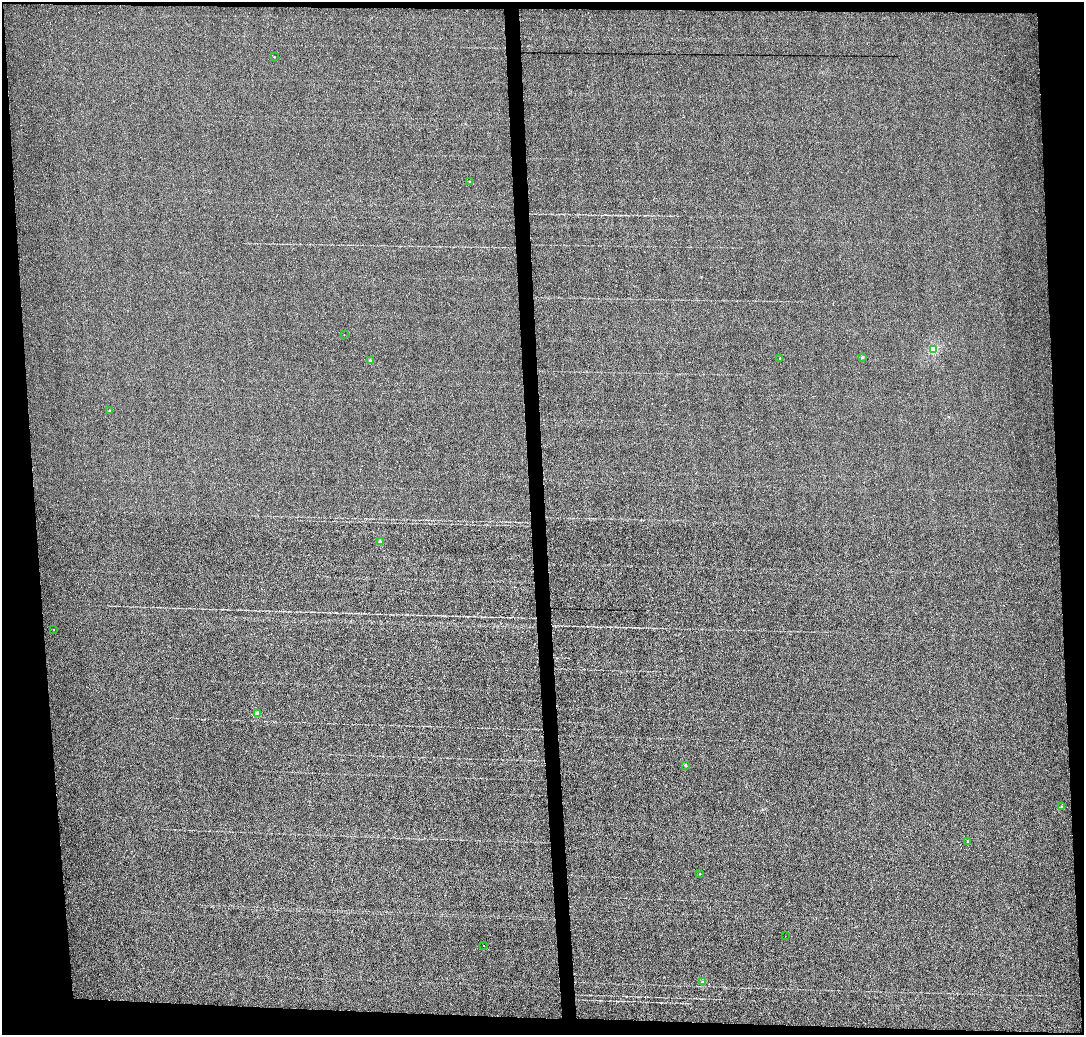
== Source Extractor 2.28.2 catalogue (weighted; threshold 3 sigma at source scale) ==
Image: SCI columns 1-4325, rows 84-4214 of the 4325 x 4301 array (HDU 1 of 3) = the unmasked area's bounding box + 8 px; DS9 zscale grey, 4 x 4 block average (1 PNG px = mean of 4 x 4 image px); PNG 1086 x 1037 px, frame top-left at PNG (2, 2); each listed source drawn as its Kron ellipse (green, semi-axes under 4 px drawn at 4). Shown black and unused: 9% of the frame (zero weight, under 3 of 4 exposures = <1% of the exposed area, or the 3 px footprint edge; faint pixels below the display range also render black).
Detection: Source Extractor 2.28.2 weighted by HDU 2 'WHT'. Background 0.00223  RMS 0.0054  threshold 0.0242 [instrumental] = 3 sigma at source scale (4.5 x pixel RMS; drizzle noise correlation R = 1.50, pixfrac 1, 0.05/0.05 arcsec/px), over >= 5 px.
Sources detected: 18; all 18 listed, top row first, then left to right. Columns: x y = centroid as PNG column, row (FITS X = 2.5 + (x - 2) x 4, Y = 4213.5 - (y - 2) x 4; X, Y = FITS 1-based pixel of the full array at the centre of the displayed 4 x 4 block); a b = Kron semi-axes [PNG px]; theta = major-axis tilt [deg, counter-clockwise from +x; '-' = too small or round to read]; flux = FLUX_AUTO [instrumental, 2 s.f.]
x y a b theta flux
274 57 2 2 - 5.8
469 182 2 2 - 3.2
344 335 2 2 - 1.3
933 349 4 3 - 16
862 357 2 2 - 13
779 359 2 2 - 4.9
370 361 2 2 - 1.2
110 411 2 2 - 5.5
380 541 2 2 - 2.1
53 629 2 2 - 1.6
257 714 2 2 - 96
685 765 2 2 - 7.2
1061 806 2 2 - 2.3
967 841 2 2 - 1.3
700 874 2 2 - 2.7
785 936 2 2 - 0.46
484 946 2 2 - 0.84
703 982 2 2 - 1.7
Diffuse or blended objects may show on this block-average render without a row.